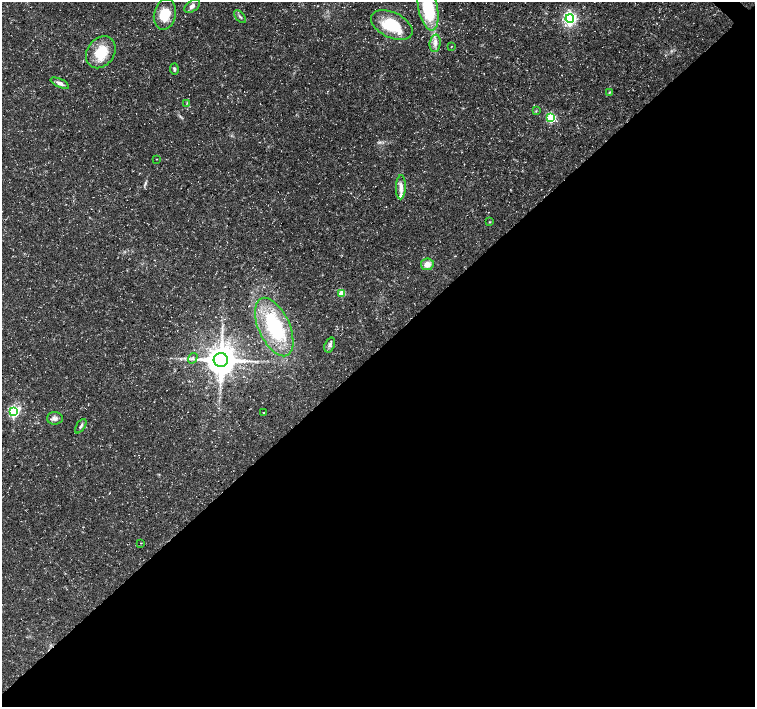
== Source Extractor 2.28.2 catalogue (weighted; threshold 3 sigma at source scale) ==
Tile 15 of 4 x 4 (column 3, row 4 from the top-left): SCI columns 3017-4522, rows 222-1631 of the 6028 x 6015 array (HDU 1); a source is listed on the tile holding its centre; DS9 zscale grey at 2 x 2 block average (1 PNG px = mean of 2 x 2 image px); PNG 757 x 709 px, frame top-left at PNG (2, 2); each listed source drawn as its Kron ellipse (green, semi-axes under 4 px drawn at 4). Shown black and unused: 51% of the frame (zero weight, under 3 of 5 exposures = <1% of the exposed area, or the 3 px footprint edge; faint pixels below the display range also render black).
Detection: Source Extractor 2.28.2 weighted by HDU 2 'WHT'; one run over the whole footprint, this tile lists its part. Background 0.0414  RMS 0.0028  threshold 0.0125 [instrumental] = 3 sigma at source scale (4.5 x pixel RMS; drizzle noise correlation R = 1.50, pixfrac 1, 0.0396/0.0396 arcsec/px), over >= 5 px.
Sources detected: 30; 1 inside a brighter listed object's ellipse — not listed separately; the other 29 listed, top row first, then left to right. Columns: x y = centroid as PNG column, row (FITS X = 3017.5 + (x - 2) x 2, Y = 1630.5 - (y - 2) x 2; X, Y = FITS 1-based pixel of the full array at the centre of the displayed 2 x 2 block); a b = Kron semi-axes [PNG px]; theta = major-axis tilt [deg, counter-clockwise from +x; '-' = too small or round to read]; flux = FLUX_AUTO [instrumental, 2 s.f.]
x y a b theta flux
192 6 9 5 37 3.1
428 8 23 9 -79 39
165 14 15 11 78 16
240 17 7 2 -50 1.1
570 19 4 4 - 160
392 25 22 12 -25 27
435 43 9 5 83 3.2
451 47 2 2 - 0.33
101 52 17 13 53 19
174 69 5 3 - 1.1
60 83 10 4 -24 2.5
610 92 4 2 - 0.55
187 103 4 2 - 0.52
536 111 4 2 - 0.59
551 118 3 3 - 45
156 159 2 2 - 0.32
401 187 12 5 88 3.7
490 222 3 2 - 0.4
427 264 6 5 - 5
342 293 3 3 - 17
274 327 31 15 -66 51
330 345 8 5 70 2
193 358 5 3 - 1.1
221 360 7 7 - 1400
14 412 4 4 - 68
264 413 2 2 - 0.69
55 418 8 6 3 2.4
81 426 8 3 57 1.3
141 543 2 2 - 0.23
Isophote crosses this tile's border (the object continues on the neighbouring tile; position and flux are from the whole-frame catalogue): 1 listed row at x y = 428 8
Diffuse or blended objects may show on this block-average render without a row.